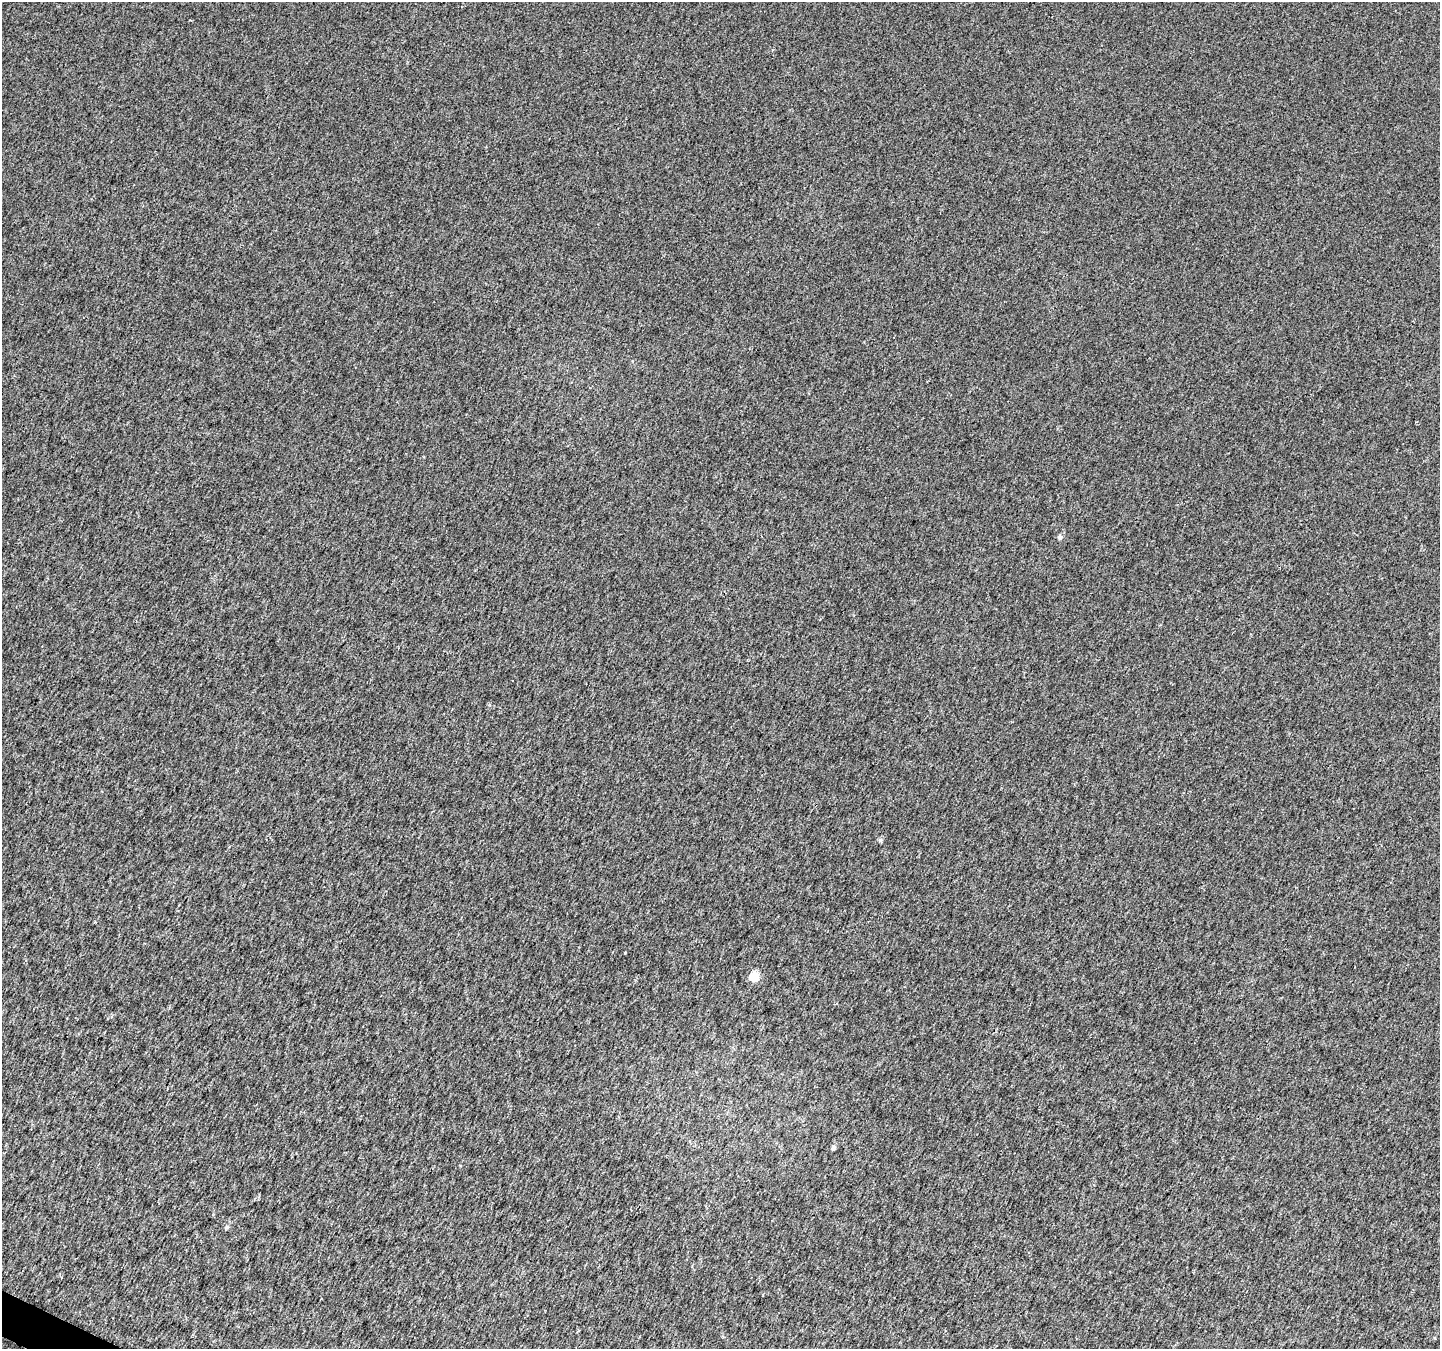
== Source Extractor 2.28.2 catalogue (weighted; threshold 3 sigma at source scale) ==
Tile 7 of 4 x 4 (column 3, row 2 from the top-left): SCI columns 2883-4320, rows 2899-4245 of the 5769 x 5870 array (HDU 1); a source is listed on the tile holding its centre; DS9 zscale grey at full resolution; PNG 1442 x 1351 px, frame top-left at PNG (2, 2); no overlay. Shown black and unused: <1% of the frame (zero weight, under 2 of 3 exposures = <1% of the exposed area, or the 3 px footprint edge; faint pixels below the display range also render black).
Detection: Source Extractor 2.28.2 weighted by HDU 2 'WHT'; one run over the whole footprint, this tile lists its part. Background 0.00886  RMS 0.01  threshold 0.0459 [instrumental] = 3 sigma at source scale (4.5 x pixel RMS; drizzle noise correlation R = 1.50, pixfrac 1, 0.0396/0.0396 arcsec/px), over >= 5 px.
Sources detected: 5; all 5 listed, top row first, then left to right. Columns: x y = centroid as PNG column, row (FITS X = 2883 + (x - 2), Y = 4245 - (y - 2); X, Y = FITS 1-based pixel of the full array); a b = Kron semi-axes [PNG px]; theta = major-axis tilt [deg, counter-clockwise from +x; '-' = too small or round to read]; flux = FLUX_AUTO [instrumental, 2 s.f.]
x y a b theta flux
1060 537 7 5 -24 2.3
880 840 6 5 - 1.6
754 977 5 5 - 41
833 1148 5 5 - 2.1
227 1227 7 4 27 1.8